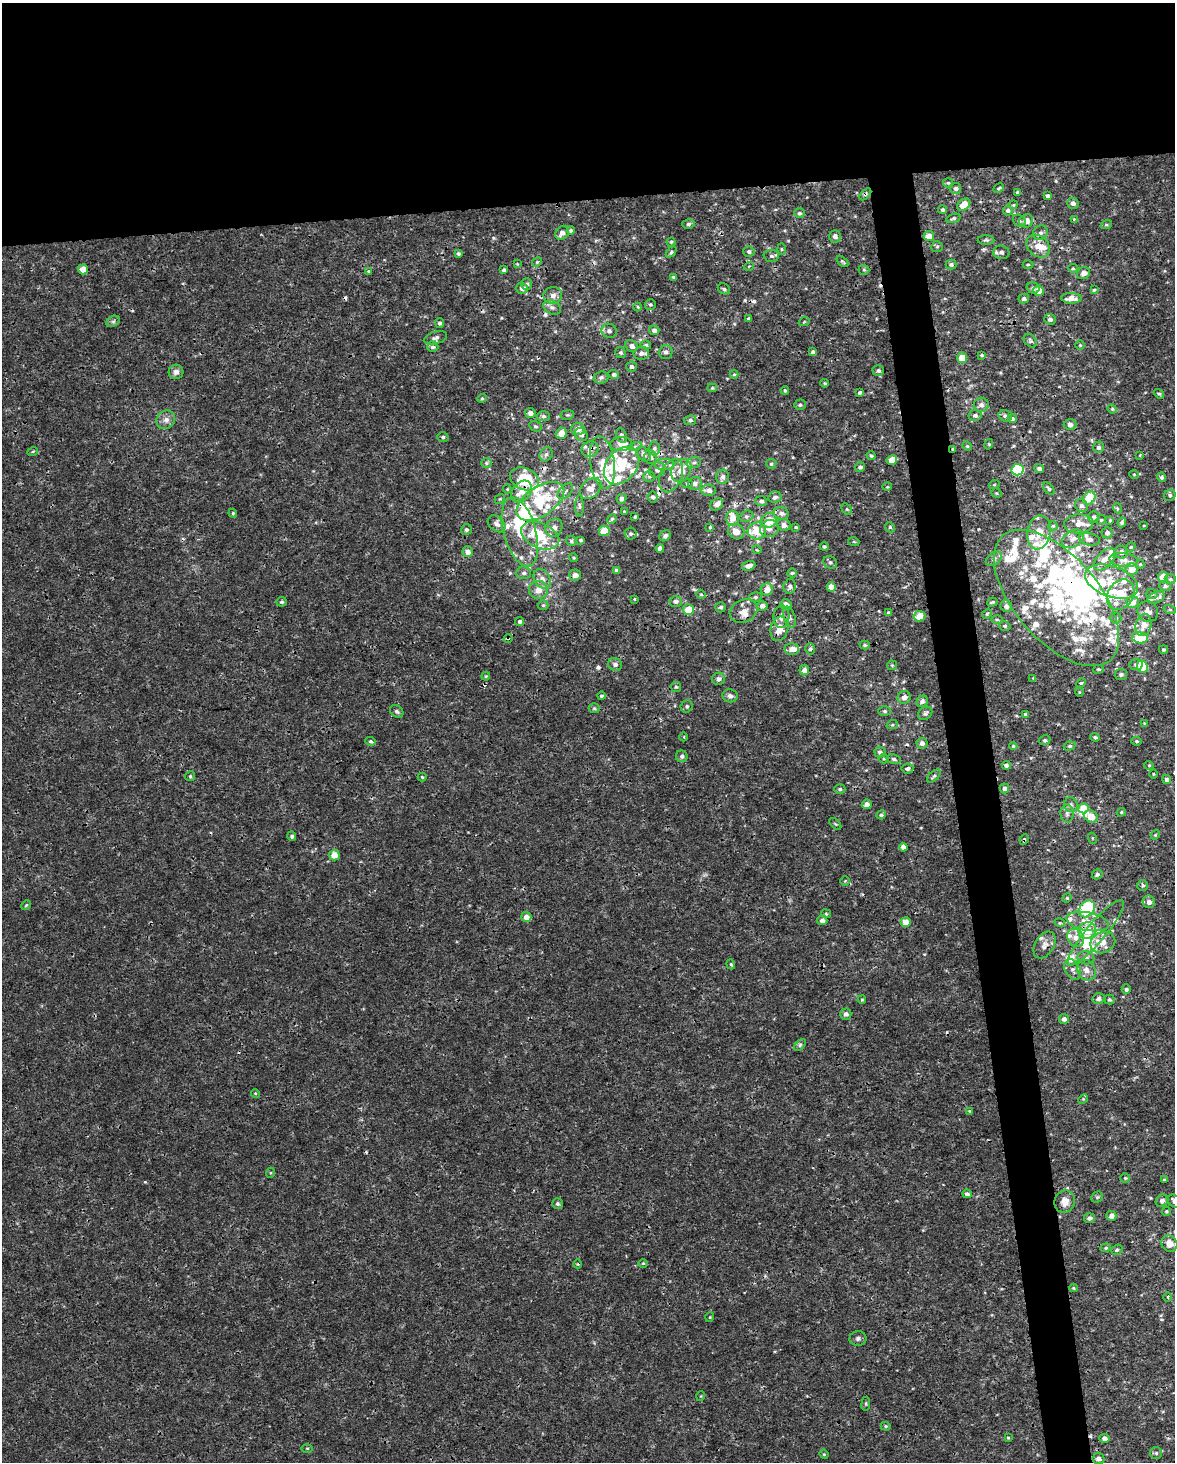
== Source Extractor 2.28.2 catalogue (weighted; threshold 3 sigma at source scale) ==
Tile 2 of 4 x 3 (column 2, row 1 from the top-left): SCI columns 1175-2347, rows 2979-4438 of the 4694 x 4454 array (HDU 1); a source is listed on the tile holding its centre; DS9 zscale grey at full resolution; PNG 1177 x 1464 px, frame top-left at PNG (2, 3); each listed source drawn as its Kron ellipse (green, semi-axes under 4 px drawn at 4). Shown black and unused: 17% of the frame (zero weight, under 3 of 4 exposures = <1% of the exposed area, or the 3 px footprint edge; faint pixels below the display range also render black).
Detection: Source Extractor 2.28.2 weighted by HDU 2 'WHT'; one run over the whole footprint, this tile lists its part. Background 5.86e-04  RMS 8.8e-04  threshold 0.00397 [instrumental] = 3 sigma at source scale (4.5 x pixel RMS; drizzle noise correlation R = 1.50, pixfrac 1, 0.0396/0.0396 arcsec/px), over >= 5 px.
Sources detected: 509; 10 inside a brighter object's white glare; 17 cosmic-ray / hot-pixel residue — neither listed nor drawn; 95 inside a brighter listed object's ellipse — not listed separately; the other 387 listed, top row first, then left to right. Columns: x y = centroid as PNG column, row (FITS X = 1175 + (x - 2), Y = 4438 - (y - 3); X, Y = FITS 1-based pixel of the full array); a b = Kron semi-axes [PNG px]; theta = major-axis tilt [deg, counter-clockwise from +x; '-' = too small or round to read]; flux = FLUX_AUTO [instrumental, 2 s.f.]
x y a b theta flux
948 183 5 4 - 0.11
955 188 5 5 - 0.26
999 188 6 3 28 0.12
1018 193 4 3 - 0.18
865 194 7 4 45 0.18
1048 196 4 4 - 0.2
1073 203 5 5 - 0.37
964 205 7 5 39 1.2
1013 205 4 3 - 0.086
943 210 4 4 - 0.2
1008 210 5 5 - 0.19
799 213 5 5 - 0.18
953 218 7 4 19 0.17
1074 219 3 3 - 0.1
1019 221 7 5 -42 0.21
1026 221 7 6 - 0.65
688 224 6 5 - 0.18
1106 225 6 4 17 0.11
571 230 4 4 - 0.18
562 233 7 6 - 0.45
1040 233 8 7 - 0.32
835 236 6 5 - 0.34
929 236 5 5 - 0.93
986 240 8 5 0 0.18
671 242 4 4 - 0.12
1038 246 13 10 -42 1
937 247 6 5 - 0.16
781 249 5 4 - 0.11
749 251 5 5 - 0.22
671 252 6 4 46 0.14
1001 252 8 6 -10 0.29
458 254 4 4 - 0.17
771 256 8 6 -3 0.23
842 261 7 3 -37 0.13
537 262 5 4 - 0.11
517 264 3 3 - 0.066
951 264 5 5 - 0.23
1028 264 5 3 - 0.094
749 266 5 3 - 0.069
1073 268 5 4 - 0.12
83 269 5 5 - 0.8
504 270 4 4 - 0.18
864 270 5 5 - 0.13
369 271 4 3 - 0.12
1084 273 7 5 29 0.49
674 277 4 3 - 0.15
527 284 6 5 - 0.22
522 288 6 5 - 0.36
1033 288 6 5 - 0.21
724 289 6 5 - 0.16
1094 290 4 4 - 0.12
1038 291 5 5 - 0.89
553 296 9 8 - 0.49
1071 298 10 5 -1 0.82
1024 299 5 5 - 0.23
650 304 5 5 - 0.15
552 307 9 6 -25 0.34
638 307 4 4 - 0.09
749 318 3 3 - 0.1
1050 319 5 5 - 0.26
113 321 7 5 30 0.19
804 322 6 3 19 0.084
440 323 5 4 - 0.19
654 330 5 5 - 0.29
609 331 8 7 - 0.28
435 338 12 6 16 0.32
1030 341 8 5 -49 0.21
646 345 5 4 - 0.15
1080 345 5 4 - 0.1
632 346 7 5 -36 0.32
433 347 5 5 - 0.19
666 352 7 6 - 0.28
813 352 4 4 - 0.22
621 353 6 5 - 0.18
641 353 8 6 9 0.38
982 355 4 3 - 0.1
962 358 5 5 - 1.3
631 367 5 5 - 0.23
878 371 5 5 - 0.19
176 372 7 7 - 0.41
614 374 5 4 - 0.2
734 374 4 4 - 0.092
601 377 7 6 - 0.25
825 383 4 3 - 0.1
712 388 5 4 - 0.098
785 390 4 3 - 0.1
859 393 4 3 - 0.17
1159 394 5 4 - 0.14
482 398 4 4 - 0.11
800 405 6 5 - 0.18
981 405 7 7 - 0.45
1112 409 5 4 - 0.1
530 413 5 5 - 0.38
567 415 7 4 10 0.13
975 415 6 5 - 0.26
543 416 6 5 - 0.17
1005 416 7 5 -18 0.3
1012 419 5 4 - 0.22
166 420 10 8 44 0.5
690 420 6 5 - 0.21
1070 425 6 5 - 0.29
535 426 6 5 - 0.15
578 429 7 6 - 0.59
561 433 6 5 - 0.88
581 435 7 6 - 0.32
621 435 8 5 -66 0.2
443 437 5 5 - 0.16
621 444 11 7 4 0.75
989 444 5 3 - 0.086
967 446 5 4 - 0.1
635 447 7 4 19 0.17
1098 447 6 5 - 0.3
654 448 7 5 88 0.22
590 449 9 7 33 0.42
953 449 3 3 - 0.13
33 451 5 3 - 0.089
546 454 7 6 - 0.29
643 454 8 6 -44 0.36
1140 455 4 2 - 0.065
871 456 4 3 - 0.13
651 457 7 6 - 0.33
892 460 5 5 - 1
602 462 26 12 -81 1.7
694 462 7 5 15 0.24
486 463 5 5 - 0.15
664 464 10 6 0 0.35
771 464 5 5 - 0.13
622 466 21 15 50 2.9
860 467 5 4 - 0.22
1039 468 5 4 - 0.29
657 470 8 7 - 0.35
681 470 12 9 59 1
1018 470 6 6 - 5.9
1134 475 5 3 - 0.079
671 476 17 10 66 0.99
649 477 6 5 - 0.17
723 477 7 6 - 0.29
1162 477 5 4 - 0.2
524 479 15 10 -24 3.9
695 483 7 6 - 0.41
687 484 6 4 1 0.11
994 485 5 3 - 0.083
887 487 5 3 - 0.081
591 488 12 8 44 0.84
507 489 4 4 - 0.082
1049 489 7 4 -51 0.19
709 490 7 6 - 0.46
565 491 9 5 46 0.26
521 492 12 9 49 0.81
997 493 5 4 - 0.11
1170 495 6 5 - 0.2
652 497 5 5 - 0.21
775 497 6 5 - 0.26
1089 498 7 5 53 2.5
500 499 5 4 - 0.11
622 499 5 5 - 0.28
540 501 27 14 34 3.3
761 501 6 5 - 0.24
717 504 7 5 42 0.47
579 506 11 4 -90 0.17
1081 506 7 6 - 0.3
1117 508 5 3 - 0.09
847 509 6 4 -60 0.12
624 511 4 3 - 0.084
233 513 4 4 - 0.1
781 513 7 6 - 0.35
746 516 7 5 18 0.21
635 517 3 3 - 0.11
1094 517 6 5 - 0.22
733 518 7 6 - 0.78
612 519 5 4 - 0.14
769 520 8 7 - 1.6
1101 520 5 4 - 0.12
1110 520 3 3 - 0.082
1122 522 5 4 - 0.19
497 524 10 7 -42 0.35
1079 524 14 9 4 0.83
784 525 7 6 - 0.44
1144 525 3 2 - 0.063
1053 526 5 4 - 0.13
710 527 4 4 - 0.11
796 527 3 3 - 0.11
890 527 5 4 - 0.12
554 528 9 8 - 0.56
769 528 10 8 19 0.49
466 530 6 5 - 0.18
604 531 5 5 - 1.3
736 531 8 7 - 0.74
757 531 9 8 - 2
520 532 36 16 -74 2.9
1039 532 17 12 80 1.2
1107 533 5 5 - 0.28
631 534 6 6 - 0.17
540 535 20 12 -24 3.3
665 536 6 5 - 0.21
1073 539 12 8 31 0.51
1089 539 11 6 -13 0.36
581 540 4 3 - 0.12
571 541 5 4 - 0.14
854 542 5 3 - 0.085
824 547 4 4 - 0.14
1131 547 5 4 - 0.093
660 548 4 4 - 0.3
757 550 5 3 - 0.075
468 552 5 5 - 0.55
1121 552 6 6 - 0.38
574 558 4 3 - 0.093
994 559 9 6 38 0.29
1104 559 13 7 48 0.91
1124 560 14 7 -6 0.57
830 562 7 6 - 0.23
1140 564 4 4 - 0.1
749 566 7 4 19 0.41
1131 569 6 6 - 1
617 570 4 3 - 0.21
524 573 7 6 - 0.27
792 573 4 4 - 0.12
575 575 6 5 - 0.47
1163 577 5 5 - 1.8
542 579 10 8 -57 0.59
1170 579 5 4 - 0.13
1111 582 28 15 -20 2.5
790 586 7 6 - 0.26
1165 586 6 5 - 0.2
831 587 4 4 - 0.77
767 589 6 6 - 0.74
538 590 9 9 - 0.78
701 594 5 4 - 0.11
1152 594 6 5 - 0.18
1121 595 16 12 55 3
755 597 6 5 - 0.14
1056 598 82 42 -49 17
1156 598 9 5 23 0.3
634 599 3 3 - 0.12
676 601 6 5 - 0.31
282 602 5 5 - 0.19
992 602 5 3 - 0.11
1133 602 6 6 - 0.72
543 605 5 5 - 0.12
786 605 5 5 - 0.65
762 606 5 5 - 0.35
1006 606 6 5 - 0.35
721 607 5 5 - 0.2
688 609 5 5 - 1.5
1170 610 6 4 -20 0.14
743 611 14 11 26 0.9
1148 612 11 10 - 0.65
888 613 4 3 - 0.11
987 614 5 4 - 0.12
919 616 6 5 - 1.3
781 617 11 8 87 0.62
789 617 11 6 -72 0.4
1116 618 5 5 - 0.17
997 619 6 4 -1 0.11
519 621 4 4 - 0.22
1144 625 11 8 77 0.96
1005 626 6 4 -13 0.15
779 629 12 8 75 0.95
508 638 4 3 - 0.09
1140 638 8 5 -12 3.3
865 645 5 4 - 0.13
792 649 7 6 - 0.6
810 649 5 5 - 0.16
1163 649 4 4 - 0.16
615 664 7 6 - 0.3
892 665 5 4 - 0.12
1136 665 6 5 - 0.21
1142 667 6 5 - 2.7
1098 669 5 4 - 0.12
804 670 5 5 - 0.37
1121 675 6 5 - 0.23
486 676 4 4 - 0.1
1033 678 3 3 - 0.071
719 679 7 6 - 0.34
1081 683 5 3 - 0.095
676 687 5 5 - 0.13
1079 692 4 3 - 0.068
601 696 4 4 - 0.14
730 696 7 6 - 0.3
904 697 7 6 - 0.39
922 701 6 5 - 0.27
687 706 6 5 - 0.19
594 708 5 5 - 0.14
397 711 7 5 -39 0.2
885 711 6 5 - 0.15
925 713 8 6 38 0.2
1025 714 4 4 - 0.099
1144 723 3 3 - 0.064
892 725 6 3 18 0.11
684 737 4 3 - 0.066
1095 737 5 4 - 0.14
1045 740 5 5 - 0.15
370 741 5 4 - 0.15
1137 741 5 4 - 0.13
922 743 5 5 - 0.35
1013 746 4 4 - 0.098
1070 746 6 4 17 0.14
880 752 5 5 - 0.3
682 756 6 5 - 0.23
884 759 5 4 - 0.11
894 759 7 5 -13 0.2
1006 765 4 4 - 0.29
1149 765 4 4 - 0.095
907 769 6 5 - 0.25
1153 774 5 3 - 0.085
190 776 5 4 - 0.12
934 776 8 4 42 0.19
422 777 4 4 - 0.1
1166 779 4 4 - 0.27
1004 788 5 4 - 0.26
840 789 5 4 - 0.16
867 804 5 4 - 0.45
1071 805 7 7 - 0.27
1083 808 5 5 - 1.8
1121 812 5 4 - 0.1
1067 813 9 6 -90 0.32
881 815 5 4 - 0.17
1091 816 7 5 -27 1.3
835 824 7 3 -45 0.092
1155 835 5 4 - 0.099
292 836 4 4 - 0.21
1092 838 5 3 - 0.085
1024 840 5 4 - 0.15
903 847 4 4 - 0.34
334 855 5 5 - 1
1097 874 5 5 - 0.22
845 881 4 4 - 0.097
1143 885 5 5 - 0.2
1067 898 5 4 - 0.098
1149 902 6 6 - 0.47
26 905 5 4 - 0.099
1087 909 9 7 49 6.2
826 914 5 4 - 0.11
526 917 5 5 - 0.66
822 920 5 5 - 0.33
906 922 5 5 - 0.94
1088 922 21 9 -11 1.2
1060 923 5 3 - 0.11
1087 930 9 8 - 2
1096 933 42 9 50 1.9
1076 938 9 8 - 0.65
1103 942 13 10 22 1
1044 945 14 9 58 0.6
1086 958 8 6 -11 0.32
731 964 5 4 - 0.11
1073 970 11 7 -64 0.39
1086 970 11 8 -56 0.59
1126 989 5 4 - 0.19
1099 999 6 5 - 0.29
1109 999 5 5 - 0.15
862 1000 4 3 - 0.095
846 1014 5 5 - 0.31
1064 1019 5 5 - 0.37
800 1045 7 4 46 0.17
255 1093 4 3 - 0.1
1083 1099 5 4 - 0.1
969 1111 4 3 - 0.07
270 1173 5 3 - 0.075
1125 1178 5 5 - 0.11
1164 1180 3 3 - 0.1
967 1194 4 4 - 0.25
1097 1197 6 5 - 0.15
1162 1201 7 5 43 0.3
1174 1201 7 5 -41 0.38
1065 1202 11 10 - 0.87
557 1204 5 5 - 0.19
1166 1211 4 4 - 0.11
1111 1216 5 5 - 0.46
1089 1218 5 5 - 0.31
1169 1244 8 7 - 0.78
1106 1248 5 4 - 0.13
1117 1250 6 5 - 0.2
643 1263 5 3 - 0.084
578 1264 4 3 - 0.075
1073 1288 4 4 - 0.092
1168 1297 5 3 - 0.11
710 1317 5 3 - 0.075
858 1338 8 7 - 0.27
701 1396 5 3 - 0.07
866 1404 7 3 82 0.1
886 1426 5 4 - 0.12
1008 1438 4 3 - 0.086
1104 1438 5 4 - 0.41
307 1448 5 3 - 0.1
1156 1453 6 6 - 0.18
824 1454 5 4 - 0.089
1098 1459 6 5 - 0.4
Overlapping masked pixels (flux is a lower limit): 13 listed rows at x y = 865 194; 590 449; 953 449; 524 479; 1079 524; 1056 598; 781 617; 779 629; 508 638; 1140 638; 1024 840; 1087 930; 1044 945
Isophote crosses this tile's border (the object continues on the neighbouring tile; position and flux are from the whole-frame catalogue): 2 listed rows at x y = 1174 1201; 1169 1244
Unlisted compact peaks at least as high as the median listed source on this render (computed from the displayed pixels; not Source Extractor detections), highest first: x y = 145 1182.